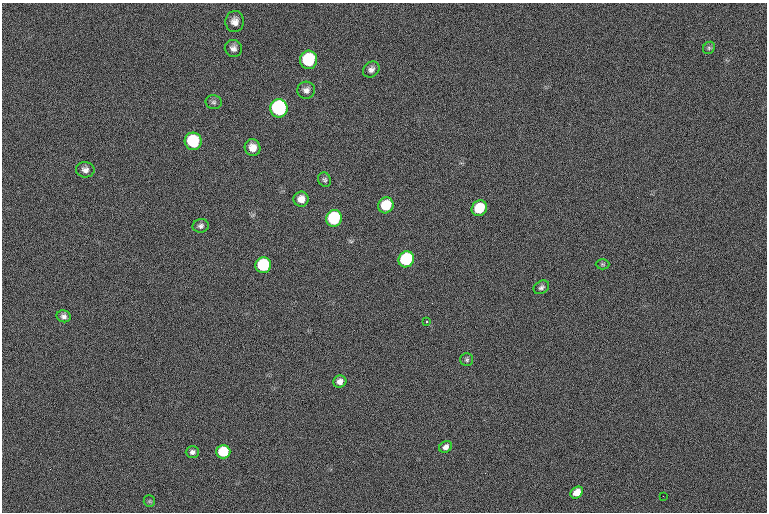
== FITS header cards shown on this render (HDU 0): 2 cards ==
NAXIS1  =                 765  / length of data axis 1
NAXIS2  =                 510  / length of data axis 2

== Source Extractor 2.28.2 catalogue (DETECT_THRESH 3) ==
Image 765 x 510 px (HDU 0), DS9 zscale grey, 1 PNG px = 1 image px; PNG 769 x 514 px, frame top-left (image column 1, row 510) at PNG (2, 3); each listed source drawn as its Kron ellipse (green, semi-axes under 4 px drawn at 4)
Background 34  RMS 13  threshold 39.9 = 3 sigma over >= 5 px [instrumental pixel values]
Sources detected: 31; all 31 listed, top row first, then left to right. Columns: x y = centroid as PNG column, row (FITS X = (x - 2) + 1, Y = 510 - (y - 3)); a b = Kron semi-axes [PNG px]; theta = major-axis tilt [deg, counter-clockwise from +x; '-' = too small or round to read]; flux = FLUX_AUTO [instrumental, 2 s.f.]
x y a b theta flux
235 22 10 9 - 6700
233 48 9 8 - 4200
709 48 6 5 - 1700
309 60 9 8 - 57000
371 69 9 7 41 3800
306 90 9 8 - 4200
214 102 8 7 - 2300
279 108 9 8 - 160000
193 141 9 8 - 57000
253 148 8 8 - 8300
85 170 9 7 -6 4000
325 180 7 6 - 2000
301 199 7 7 - 7300
386 205 8 7 - 26000
479 208 8 7 - 28000
334 218 8 8 - 84000
201 226 8 6 12 2800
406 259 8 7 - 80000
602 264 7 5 -2 1400
263 265 8 8 - 76000
541 287 8 6 33 2500
64 316 7 6 - 3000
426 322 3 2 - 680
467 360 6 6 - 1800
340 382 6 6 - 4800
446 447 7 5 37 4000
192 452 6 6 - 2700
223 452 7 6 - 46000
577 492 7 5 41 9000
663 496 2 2 - 3400
149 501 6 5 - 1200